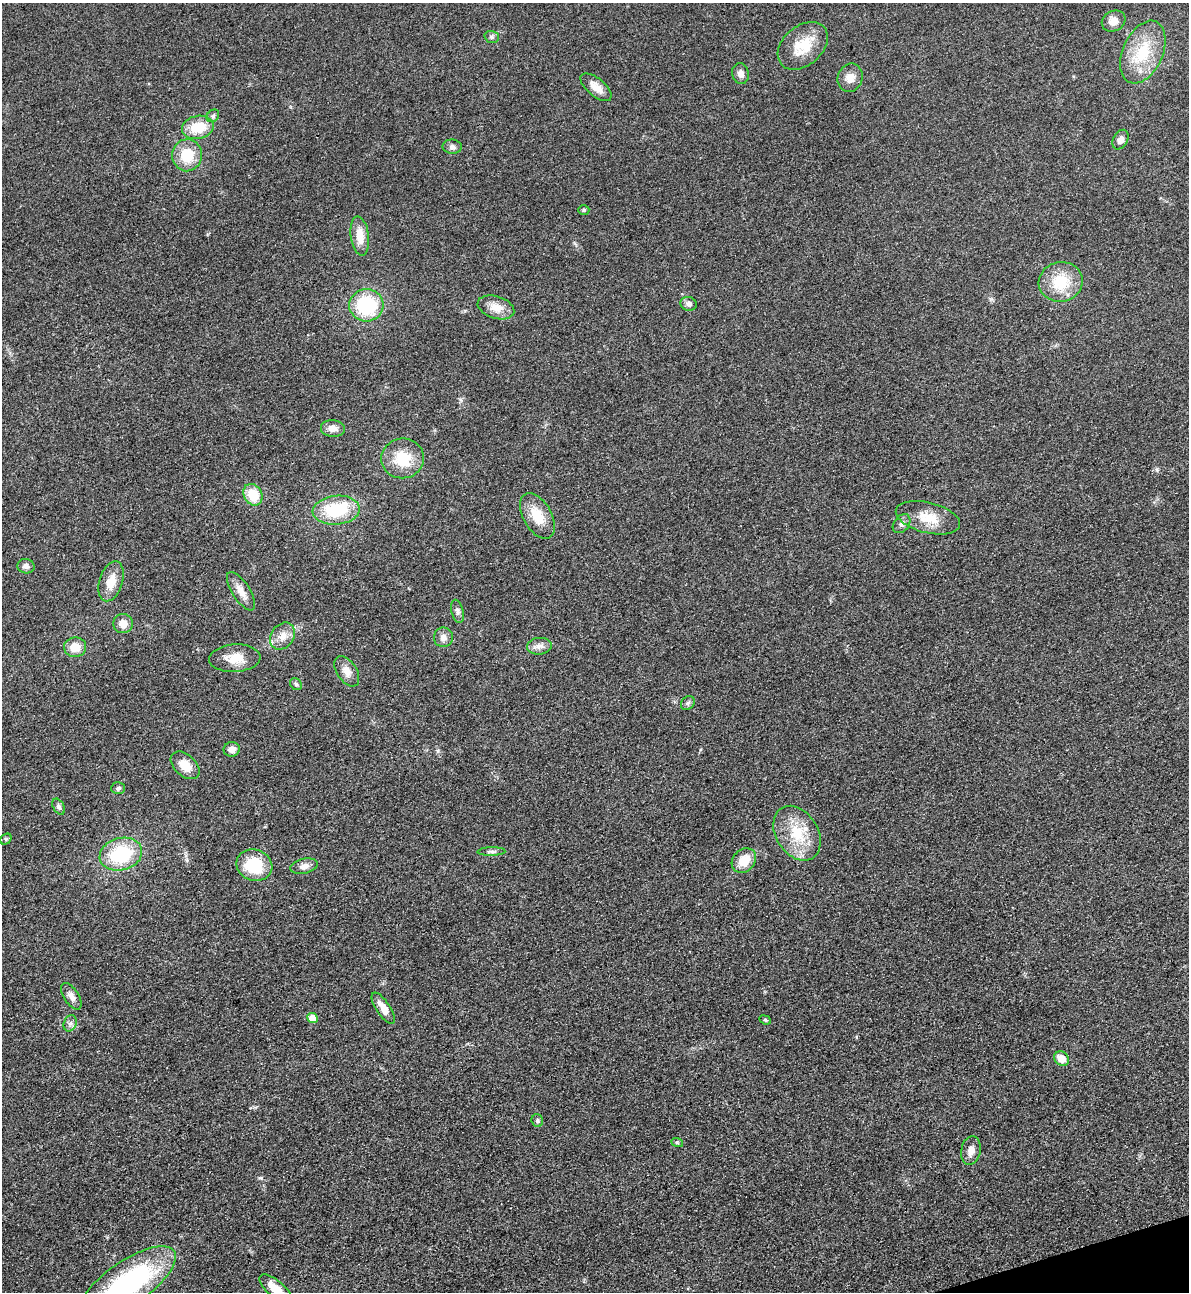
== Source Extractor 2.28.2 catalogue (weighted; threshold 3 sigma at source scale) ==
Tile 6 of 4 x 4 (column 2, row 2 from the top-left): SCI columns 1472-2658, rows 2607-3896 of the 5195 x 5212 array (HDU 1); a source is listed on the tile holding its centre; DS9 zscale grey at full resolution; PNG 1191 x 1294 px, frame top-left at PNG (2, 3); each listed source drawn as its Kron ellipse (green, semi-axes under 4 px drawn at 4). Shown black and unused: <1% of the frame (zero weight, under 3 of 4 exposures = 3% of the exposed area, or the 3 px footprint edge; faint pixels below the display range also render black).
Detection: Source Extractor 2.28.2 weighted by HDU 2 'WHT'; one run over the whole footprint, this tile lists its part. Background 0.0675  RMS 0.0084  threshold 0.0378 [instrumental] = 3 sigma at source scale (4.5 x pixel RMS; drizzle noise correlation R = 1.50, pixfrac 1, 0.05/0.05 arcsec/px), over >= 5 px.
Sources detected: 61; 1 inside a brighter object's white glare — neither listed nor drawn; the other 60 listed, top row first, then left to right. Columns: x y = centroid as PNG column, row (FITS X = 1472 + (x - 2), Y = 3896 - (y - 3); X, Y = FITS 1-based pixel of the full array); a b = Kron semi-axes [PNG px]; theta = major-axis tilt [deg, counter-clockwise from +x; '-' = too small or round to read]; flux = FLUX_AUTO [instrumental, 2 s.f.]
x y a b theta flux
1114 21 12 10 30 7.3
492 37 7 5 -16 2
803 46 28 19 41 25
1143 52 33 20 66 37
741 74 10 8 -78 4.5
850 78 14 12 68 7.7
596 87 19 9 -40 9
213 116 7 5 46 1.8
198 127 16 11 12 21
1121 140 10 7 61 4.4
452 147 9 7 -3 3.1
187 155 16 15 - 24
584 210 5 5 - 1.3
360 236 20 9 -82 13
1061 282 22 20 12 28
689 304 8 7 - 3.4
366 305 17 16 - 58
496 307 19 11 -17 10
333 428 12 8 -6 6.5
403 458 21 20 - 27
253 495 11 9 -59 21
336 510 23 14 5 44
537 516 25 14 -60 19
928 518 33 15 -14 20
902 524 11 7 51 3.5
26 566 8 7 - 3.7
111 581 20 11 73 13
241 591 22 8 -58 8.6
457 611 12 6 -75 2.7
123 624 10 9 - 7.7
282 636 14 11 55 8.4
443 637 10 9 - 5
539 646 12 8 6 4.9
75 647 11 10 - 12
235 658 26 14 3 15
347 671 17 10 -56 7.3
296 684 6 5 - 1.4
688 703 7 6 - 2.2
232 749 8 7 - 4.9
185 765 17 10 -42 12
118 788 7 6 - 1.9
59 807 8 5 -61 2.4
797 833 29 21 -58 31
6 839 6 5 - 1.4
491 852 14 4 2 2.3
121 854 21 16 16 52
744 861 13 11 46 15
254 865 18 15 -19 33
304 866 14 7 12 4.8
71 996 15 7 -57 5.4
383 1008 18 7 -56 10
312 1018 5 5 - 15
765 1020 6 4 -22 1.3
70 1023 8 6 68 2.7
1062 1059 8 6 -37 11
537 1121 6 5 - 1.7
677 1142 6 3 -20 1.1
971 1151 14 9 80 6.8
127 1283 57 22 34 150
275 1288 19 8 -39 12
Isophote crosses this tile's border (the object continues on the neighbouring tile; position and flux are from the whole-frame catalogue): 2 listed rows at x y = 127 1283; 275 1288
Unlisted compact peaks at least as high as the median listed source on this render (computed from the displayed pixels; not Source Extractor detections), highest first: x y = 261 1178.